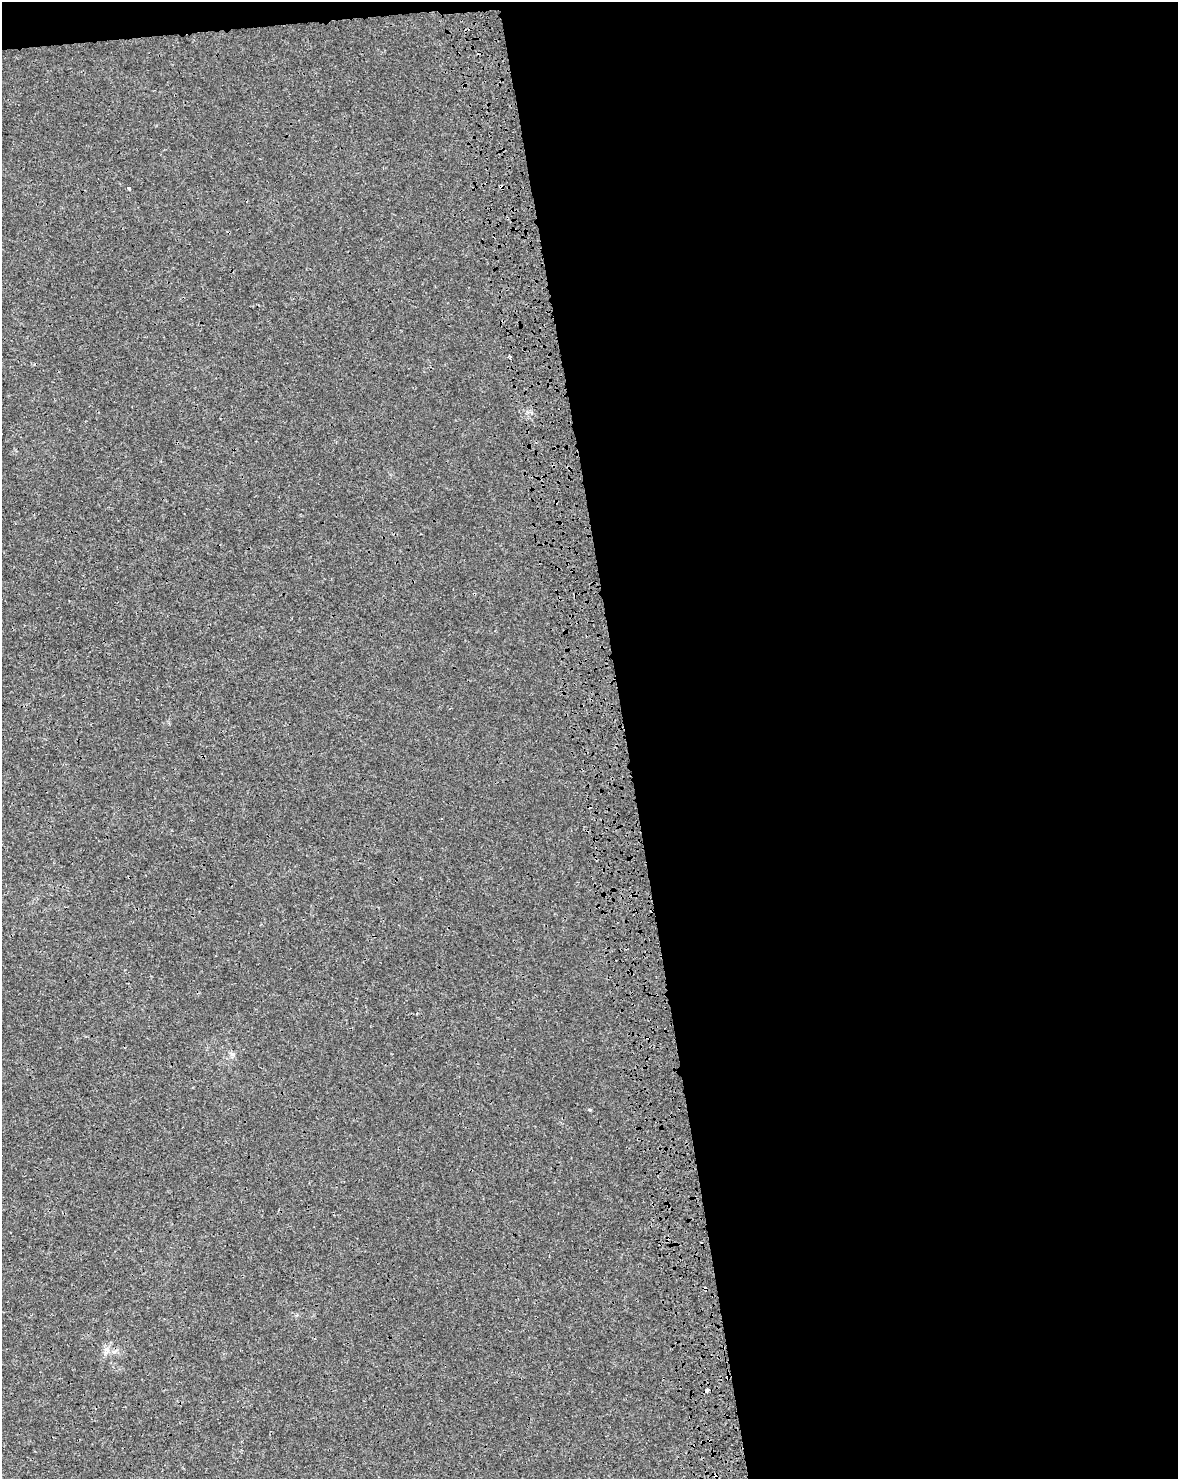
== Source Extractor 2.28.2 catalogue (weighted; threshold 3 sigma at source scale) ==
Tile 4 of 4 x 3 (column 4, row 1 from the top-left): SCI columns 3650-4825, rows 3002-4478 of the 4950 x 4571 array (HDU 1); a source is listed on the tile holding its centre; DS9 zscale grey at full resolution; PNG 1180 x 1481 px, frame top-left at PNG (2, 2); no overlay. Shown black and unused: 48% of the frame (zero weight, under 3 of 4 exposures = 7% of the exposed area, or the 3 px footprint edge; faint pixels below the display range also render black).
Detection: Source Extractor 2.28.2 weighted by HDU 2 'WHT'; one run over the whole footprint, this tile lists its part. Background 1.67e-04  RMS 0.0017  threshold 0.00749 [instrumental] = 3 sigma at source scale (4.5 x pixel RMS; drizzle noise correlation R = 1.50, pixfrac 1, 0.0396/0.0396 arcsec/px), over >= 5 px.
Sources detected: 6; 2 cosmic-ray / hot-pixel residue — not listed; the other 4 listed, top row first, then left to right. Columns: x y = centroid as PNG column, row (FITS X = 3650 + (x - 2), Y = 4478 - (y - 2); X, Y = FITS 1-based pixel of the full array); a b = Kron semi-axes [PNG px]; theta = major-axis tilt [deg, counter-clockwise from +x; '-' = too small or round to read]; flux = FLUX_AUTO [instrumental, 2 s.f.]
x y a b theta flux
129 188 3 3 - 0.81
510 356 3 2 - 0.28
106 1350 11 6 70 0.74
707 1390 4 3 - 0.73